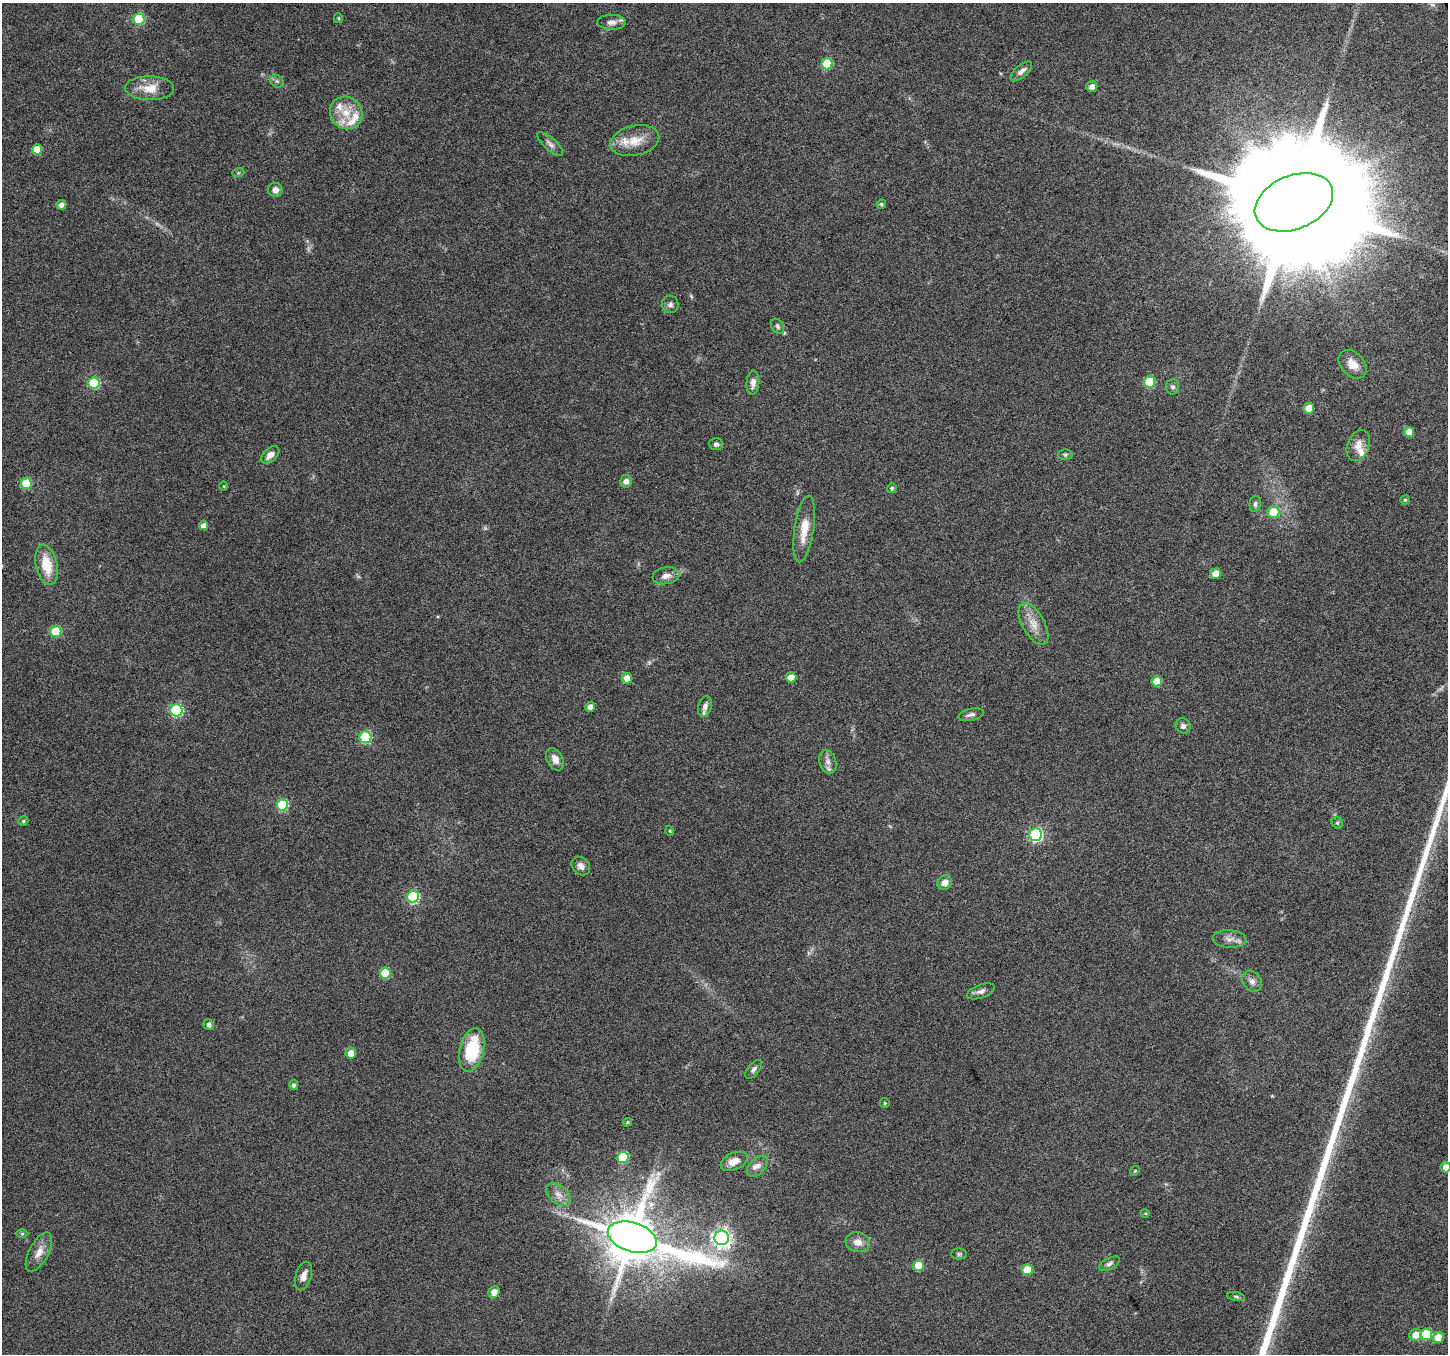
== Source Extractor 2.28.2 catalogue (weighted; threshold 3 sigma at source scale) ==
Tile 10 of 4 x 4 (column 2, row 3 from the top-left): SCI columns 1447-2892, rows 1456-2807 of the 5788 x 5675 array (HDU 1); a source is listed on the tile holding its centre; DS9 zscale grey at full resolution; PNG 1450 x 1356 px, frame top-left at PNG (2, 3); each listed source drawn as its Kron ellipse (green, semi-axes under 4 px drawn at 4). Shown black and unused: <1% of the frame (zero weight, under 4 of 8 exposures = <1% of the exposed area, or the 3 px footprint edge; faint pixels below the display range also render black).
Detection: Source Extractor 2.28.2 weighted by HDU 2 'WHT'; one run over the whole footprint, this tile lists its part. Background 0.0485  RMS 0.0031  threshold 0.0125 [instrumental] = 3 sigma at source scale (4.09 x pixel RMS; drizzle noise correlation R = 1.36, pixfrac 0.8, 0.0396/0.0396 arcsec/px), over >= 5 px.
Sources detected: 104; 3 too faint to see at this stretch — neither listed nor drawn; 5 inside a brighter listed object's ellipse — not listed separately; the other 96 listed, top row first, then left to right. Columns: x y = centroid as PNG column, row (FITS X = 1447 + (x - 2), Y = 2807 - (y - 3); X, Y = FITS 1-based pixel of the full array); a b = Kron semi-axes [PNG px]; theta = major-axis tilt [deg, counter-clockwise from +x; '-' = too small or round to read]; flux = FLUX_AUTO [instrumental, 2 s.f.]
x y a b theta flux
338 18 5 4 - 0.34
139 19 6 5 - 21
612 22 14 7 -1 1.7
827 64 5 5 - 14
1021 71 13 6 40 1.5
277 81 7 6 - 0.68
1092 86 5 5 - 1.3
150 88 24 12 -1 5.5
346 113 17 15 -47 5.6
635 141 25 15 13 5.9
550 144 16 6 -43 1.3
37 149 5 5 - 5.1
238 173 6 4 17 0.38
275 190 7 7 - 1.7
1294 202 41 27 22 19000
881 204 4 4 - 0.49
61 205 5 4 - 1.6
670 304 8 8 - 0.96
778 326 8 6 -58 0.73
1353 364 16 11 -46 3.5
1150 382 5 5 - 13
94 383 6 5 - 21
753 383 12 6 85 1.9
1173 387 7 6 - 0.78
1309 408 5 5 - 5.9
1409 432 5 5 - 4.2
716 444 7 6 - 0.85
1358 445 16 11 69 2.8
270 455 11 6 44 2
1065 455 7 5 0 0.54
626 481 6 6 - 1.6
26 484 5 5 - 13
224 486 5 3 - 0.24
892 488 5 5 - 0.56
1405 500 5 4 - 0.35
1255 504 8 5 84 0.76
1273 512 6 6 - 8
204 526 4 4 - 2.1
804 529 33 9 81 6
47 565 20 10 -78 7.5
1216 574 5 5 - 5.2
666 576 13 8 9 2
1033 624 23 11 -61 4.1
56 631 5 5 - 11
791 677 5 5 - 3.3
627 678 5 5 - 2.5
1157 681 5 5 - 5.2
705 706 10 6 74 1.4
590 707 5 5 - 1.6
176 710 6 6 - 33
971 715 13 6 12 1.1
1183 726 8 7 - 1
365 737 6 6 - 25
555 759 12 8 -62 2.3
828 762 12 8 -73 1.7
282 805 5 5 - 17
23 821 5 4 - 0.48
1337 823 6 5 - 0.44
670 831 5 3 - 0.27
1036 835 6 6 - 48
581 866 10 8 -44 1.6
945 883 7 7 - 2.3
413 897 6 6 - 31
1230 939 17 9 -3 2.1
385 973 5 5 - 13
1252 981 11 9 -52 1.5
981 991 15 6 20 1.4
208 1025 5 5 - 1.2
472 1050 22 12 76 16
351 1053 5 5 - 2.9
754 1069 11 5 51 0.98
294 1085 5 4 - 0.85
885 1103 5 4 - 0.36
627 1122 4 4 - 0.37
623 1157 6 5 - 17
734 1161 14 8 23 2.8
757 1166 13 8 45 1.7
1446 1167 5 5 - 2.5
1135 1171 5 4 - 0.33
558 1195 14 9 -41 2.2
1145 1213 5 3 - 0.27
22 1234 6 4 0 0.36
632 1237 25 14 -17 1800
722 1238 7 7 - 140
858 1242 12 10 -14 2.4
39 1252 21 9 62 3.2
959 1254 8 5 0 0.55
1109 1264 11 5 28 0.94
918 1266 5 5 - 8.5
1027 1270 5 5 - 9.6
303 1276 15 8 73 2.3
494 1292 6 5 - 3.1
1236 1296 9 3 -11 0.5
1426 1334 6 5 - 14
1416 1335 6 5 - 3.4
1438 1338 5 5 - 4.9
Isophote crosses this tile's border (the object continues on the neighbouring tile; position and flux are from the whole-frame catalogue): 1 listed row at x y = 1446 1167